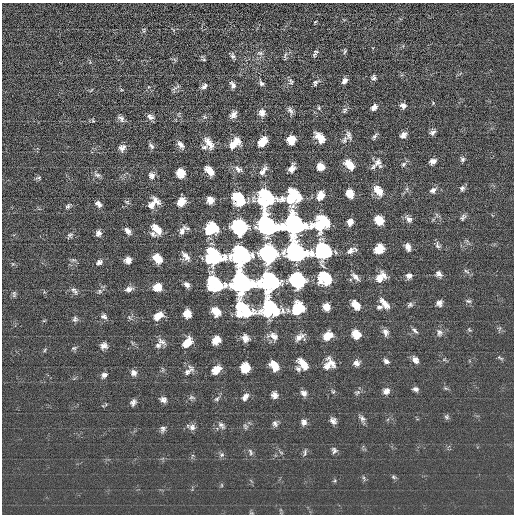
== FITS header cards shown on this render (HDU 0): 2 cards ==
NAXIS1  =                  512 / length of data axis 1
NAXIS2  =                  512 / length of data axis 2

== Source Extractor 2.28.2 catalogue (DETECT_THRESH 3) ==
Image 512 x 512 px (HDU 0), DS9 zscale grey, 1 PNG px = 1 image px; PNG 516 x 516 px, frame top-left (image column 1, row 512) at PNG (2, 3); no overlay
Background -0.292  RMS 15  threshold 45.8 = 3 sigma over >= 5 px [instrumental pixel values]
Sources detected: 192; all 192 listed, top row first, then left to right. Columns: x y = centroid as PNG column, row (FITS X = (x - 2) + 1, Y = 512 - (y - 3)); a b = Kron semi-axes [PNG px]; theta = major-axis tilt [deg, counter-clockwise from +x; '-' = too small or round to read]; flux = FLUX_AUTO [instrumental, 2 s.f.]
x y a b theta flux
315 22 5 3 - 900
144 30 8 4 -82 1600
345 51 7 4 62 1500
260 53 9 6 -1 2900
314 54 6 5 - 1900
233 56 7 5 -82 2400
285 56 12 4 83 2200
204 59 6 4 5 1300
373 78 5 4 - 2700
291 81 8 7 - 2600
344 81 7 5 48 4300
315 82 9 6 41 2600
261 83 8 5 -54 3000
233 85 8 5 -65 4100
204 86 9 5 41 3600
176 87 13 3 30 1900
91 90 6 2 45 780
403 106 6 6 - 3900
374 107 7 5 47 4800
290 110 10 6 -61 3700
345 110 9 5 56 2300
262 113 8 7 - 5900
233 114 8 6 54 5400
150 117 9 7 -34 4300
121 118 10 6 -46 3700
93 120 7 4 -69 1300
432 132 9 6 29 3300
349 135 11 6 -71 3700
403 135 7 6 - 5000
375 136 9 4 58 2500
320 137 11 6 -49 13000
291 140 7 7 - 17000
344 140 13 6 59 3500
262 142 9 6 51 17000
209 143 15 7 -57 9700
235 143 13 8 44 15000
180 144 11 6 -50 5300
151 146 9 5 -52 2700
204 147 9 6 6 3000
122 148 8 7 - 4700
462 159 6 6 - 2400
433 161 7 5 21 5000
377 162 13 10 59 7900
349 164 11 7 -46 15000
403 164 7 5 41 2300
320 167 6 6 - 11000
292 168 8 5 61 6200
238 169 11 6 -34 4300
209 171 10 6 -47 13000
263 171 12 5 54 5300
181 173 8 7 - 16000
97 175 11 5 -16 3000
152 176 9 8 - 5100
38 178 8 4 1 1800
462 188 7 7 - 2900
407 189 6 4 -72 1800
433 190 9 7 40 4200
378 191 12 8 -51 14000
350 193 7 6 - 14000
320 195 9 7 60 13000
266 197 14 14 - 110000
293 197 14 11 46 76000
239 198 11 8 -52 59000
155 200 11 7 -33 6400
210 200 6 6 - 9500
127 202 7 5 -29 2000
181 202 8 6 52 13000
98 204 8 5 -40 4000
152 205 13 8 13 7000
68 206 8 5 49 2100
437 215 7 4 -71 1900
463 217 9 6 58 2700
408 219 11 6 -48 4100
379 220 8 7 - 19000
350 222 7 6 - 6100
295 224 15 14 - 290000
321 224 14 11 35 73000
268 225 12 9 -48 450000
239 227 9 9 - 300000
187 228 7 5 -12 1800
157 229 11 7 -51 13000
211 229 10 8 36 63000
128 231 8 5 -53 4600
182 231 10 5 64 4800
98 233 6 6 - 3900
152 234 8 6 -45 2600
70 235 7 6 - 2200
437 245 9 6 -62 2900
408 247 8 5 -74 5800
379 249 8 7 - 17000
324 250 15 13 27 110000
297 251 12 9 -41 450000
350 251 10 7 29 5000
268 253 9 9 - 650000
240 255 11 10 - 440000
186 256 14 6 -51 6100
213 256 15 13 4 110000
157 258 9 6 -52 16000
73 260 8 3 -5 1600
128 260 6 6 - 6600
99 262 8 6 30 3400
466 271 9 4 -35 2300
439 274 8 6 -40 4200
409 276 7 6 - 4400
355 277 12 5 -46 4700
381 277 13 8 41 13000
325 278 11 9 -43 64000
297 280 9 8 - 310000
269 282 11 10 - 450000
215 283 14 11 -35 76000
242 283 15 13 16 290000
187 285 7 5 -40 4500
158 287 7 7 - 16000
129 289 10 6 17 4600
74 290 11 6 -53 3100
100 291 7 6 - 2400
14 294 9 5 82 1800
468 301 9 5 -2 2500
439 303 7 7 - 4500
384 304 15 6 -49 8600
356 305 9 6 -50 13000
410 305 7 6 - 2400
326 307 7 6 - 10000
380 307 8 6 -3 2700
270 309 15 14 - 110000
298 309 10 8 53 62000
244 310 16 11 -41 74000
216 312 10 8 -49 13000
187 313 7 6 - 13000
104 316 8 6 -16 3100
158 316 10 7 39 12000
129 317 6 4 -20 1600
75 319 7 7 - 2500
44 321 5 3 - 920
500 328 7 4 71 1700
415 330 10 4 -47 2800
469 330 7 4 -64 1500
385 332 9 7 -74 4700
439 333 10 10 - 4700
356 334 8 7 - 17000
273 336 14 9 -20 7300
327 336 9 7 38 15000
300 337 13 7 28 7200
245 338 9 8 - 6800
216 340 8 6 52 13000
162 342 13 7 -30 4400
187 342 11 7 49 15000
158 345 8 7 - 3300
104 346 7 7 - 5300
74 348 7 5 14 1800
45 350 6 4 61 1300
500 358 10 4 -31 1800
444 359 7 4 0 1600
415 360 10 7 -51 5400
386 361 7 6 - 3200
356 363 7 7 - 4800
303 364 12 6 -51 14000
329 364 11 9 51 12000
274 365 9 6 -54 16000
245 367 8 7 - 19000
298 369 8 6 -37 2800
216 370 10 7 39 13000
189 371 15 7 44 5400
133 373 7 7 - 4500
104 375 7 6 - 3600
446 388 7 4 -45 1700
415 389 7 5 -7 3400
386 391 9 7 34 5100
333 392 5 4 - 1300
357 392 9 6 30 2600
304 393 8 7 - 4400
274 395 7 6 - 5200
192 397 8 5 -9 2200
245 397 10 6 54 4800
217 399 8 5 38 2100
163 400 7 6 - 4100
133 402 6 5 - 3500
447 417 7 6 - 2200
362 418 11 7 -44 3800
333 421 8 7 - 4400
304 422 7 7 - 4600
275 424 9 6 -63 3200
221 425 11 6 -48 3400
245 426 8 6 -67 2300
192 427 9 7 -38 4200
163 429 9 6 64 3100
334 450 8 6 -86 3000
250 452 10 5 -68 2400
305 453 11 5 81 2600
222 455 7 6 - 2300
393 477 7 5 -41 1900
364 478 6 4 -71 1600